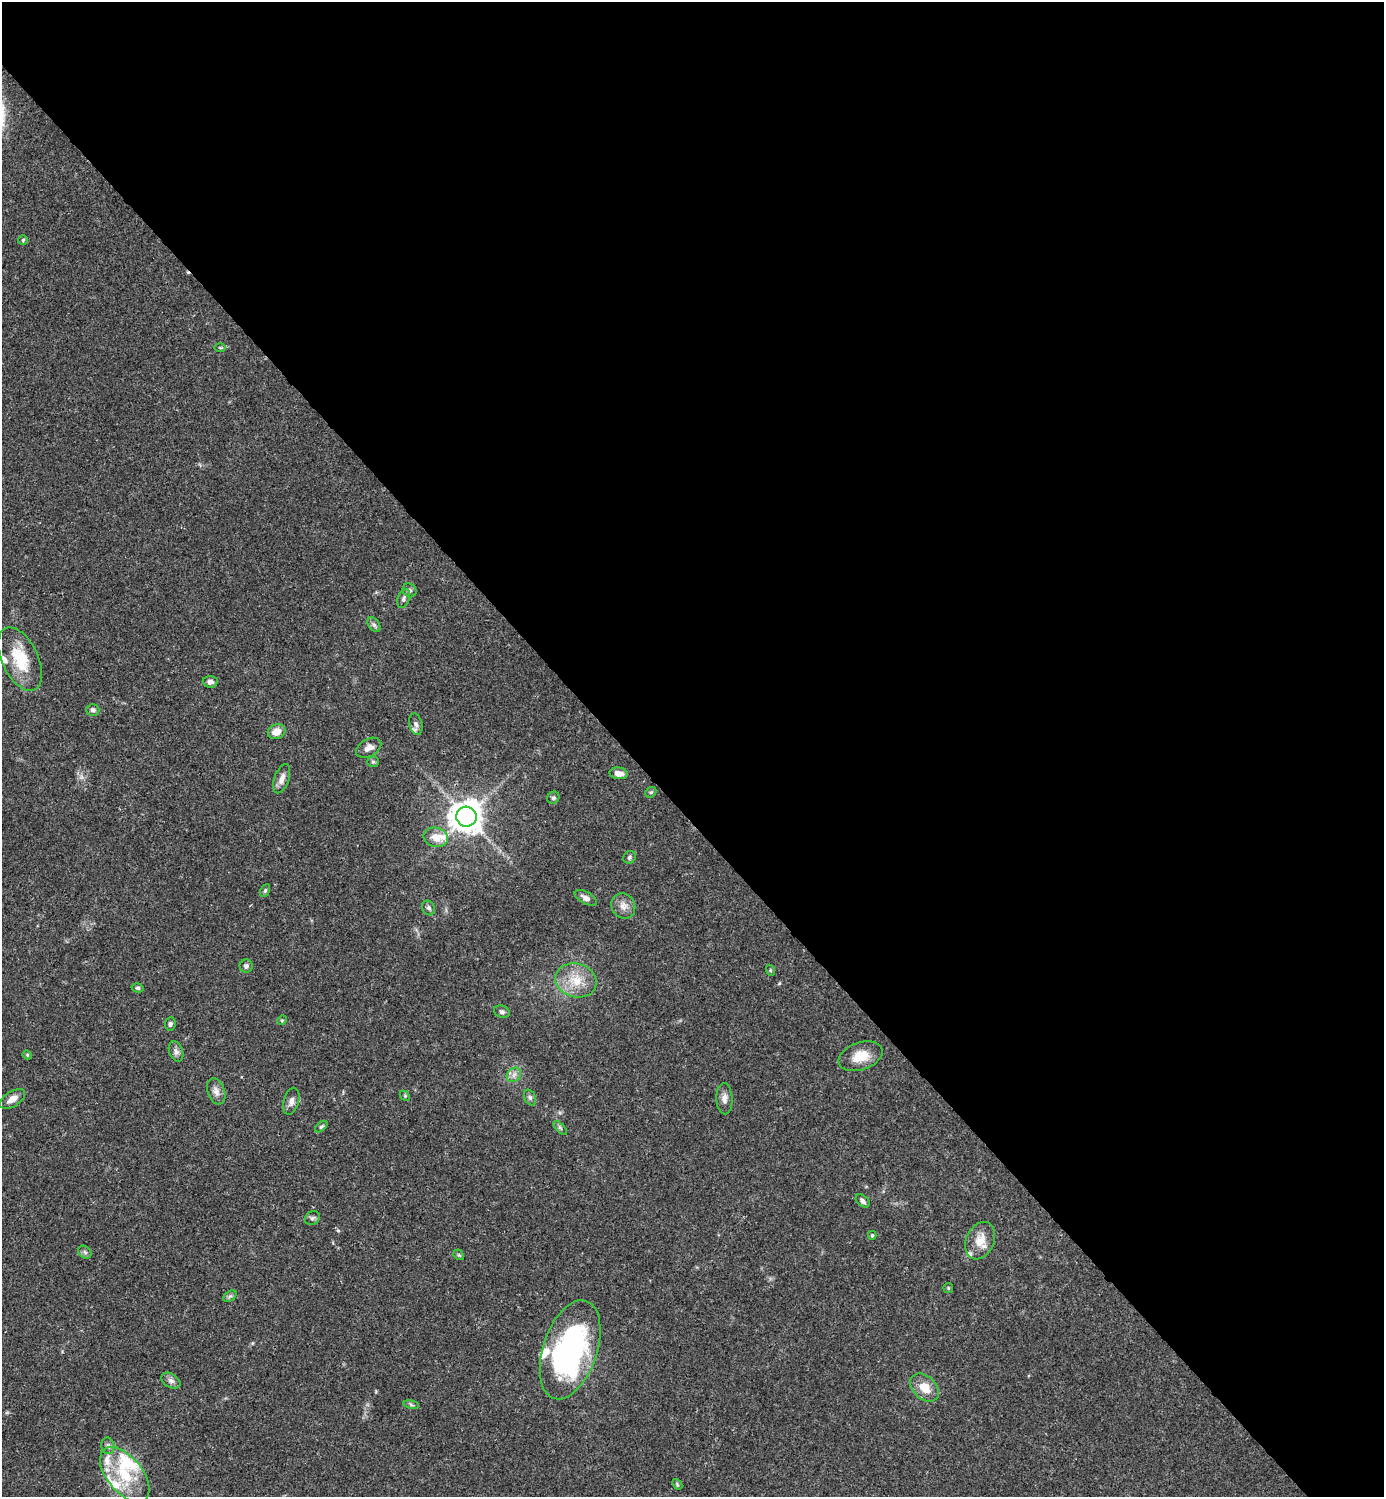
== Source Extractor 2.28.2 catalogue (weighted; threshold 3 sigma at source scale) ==
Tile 8 of 4 x 4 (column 4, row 2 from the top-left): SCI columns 4445-5826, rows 2992-4486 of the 5984 x 5985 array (HDU 1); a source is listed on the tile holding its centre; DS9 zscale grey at full resolution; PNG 1386 x 1499 px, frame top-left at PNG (2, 2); each listed source drawn as its Kron ellipse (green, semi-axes under 4 px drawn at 4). Shown black and unused: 55% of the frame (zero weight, under 3 of 4 exposures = <1% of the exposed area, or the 3 px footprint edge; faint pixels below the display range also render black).
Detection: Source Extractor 2.28.2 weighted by HDU 2 'WHT'; one run over the whole footprint, this tile lists its part. Background 0.0386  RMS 0.0026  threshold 0.0118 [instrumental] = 3 sigma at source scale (4.5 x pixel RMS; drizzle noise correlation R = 1.50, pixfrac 1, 0.05/0.05 arcsec/px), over >= 5 px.
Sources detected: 65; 8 inside a brighter listed object's ellipse — not listed separately; the other 57 listed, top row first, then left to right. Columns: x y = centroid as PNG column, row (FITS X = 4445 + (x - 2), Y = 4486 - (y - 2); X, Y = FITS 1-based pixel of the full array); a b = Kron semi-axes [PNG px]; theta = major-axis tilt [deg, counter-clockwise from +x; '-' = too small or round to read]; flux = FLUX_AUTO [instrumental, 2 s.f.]
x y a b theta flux
23 240 5 5 - 0.37
220 348 6 3 -1 0.32
409 590 7 6 - 0.68
404 599 10 6 70 0.81
374 625 8 5 -54 0.66
20 659 34 18 -64 10
210 682 7 6 - 1.1
93 710 6 5 - 0.65
416 724 11 6 -76 1.1
277 732 9 7 22 3
369 748 13 8 29 1.9
373 762 6 5 - 0.48
619 773 9 6 -8 1.8
282 779 15 7 70 1.8
651 792 6 4 42 0.39
553 798 6 5 - 0.54
466 817 10 10 - 420
436 837 12 9 -13 3.5
630 857 6 6 - 0.57
265 890 7 4 63 0.43
586 898 12 6 -29 1.3
623 906 13 11 -56 2.1
429 908 7 6 - 0.74
246 966 6 6 - 0.79
770 970 5 3 - 0.29
576 980 21 17 -15 6.4
138 988 6 4 -14 0.4
502 1012 8 6 -20 0.67
282 1020 5 4 - 0.28
170 1024 7 5 82 0.64
176 1051 10 7 -71 1
27 1055 4 4 - 0.29
860 1056 23 13 19 5.3
514 1075 8 6 46 1
216 1091 13 8 -71 1.6
405 1096 5 4 - 0.31
530 1097 8 5 -63 0.67
12 1099 14 7 32 2.1
724 1099 15 8 -87 1.6
291 1101 14 7 75 1.4
321 1127 7 4 41 0.41
560 1128 9 3 -45 0.45
862 1201 8 5 -41 0.85
312 1218 8 6 34 0.68
872 1235 4 3 - 0.34
980 1241 19 14 66 4
85 1252 7 5 -44 0.6
459 1255 6 4 -44 0.37
948 1288 5 4 - 0.3
230 1296 7 4 33 0.58
570 1350 51 27 71 58
171 1381 10 7 -33 1.1
924 1388 16 11 -43 4.2
411 1405 8 4 -10 0.48
108 1446 8 6 -79 0.84
125 1475 32 17 -51 12
677 1484 6 4 -48 0.34